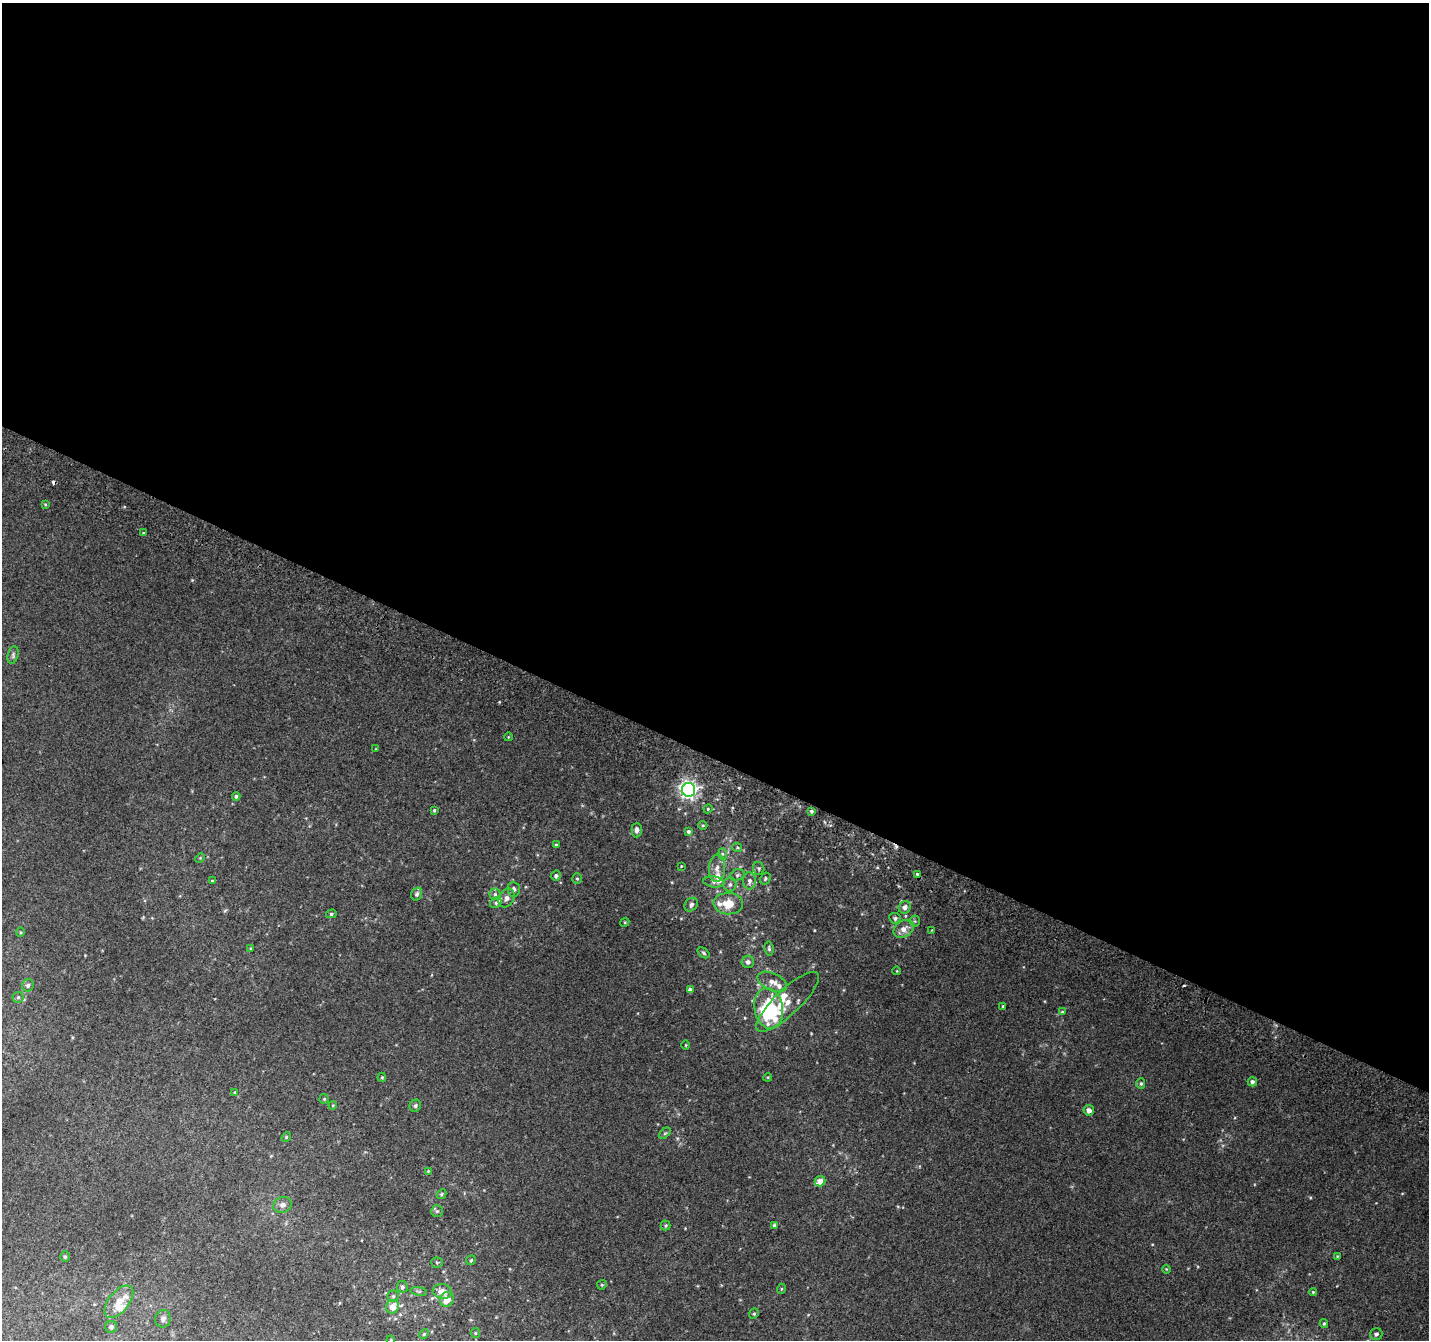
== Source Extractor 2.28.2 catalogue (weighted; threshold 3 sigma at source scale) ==
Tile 3 of 4 x 4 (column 3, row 1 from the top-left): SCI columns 2884-4310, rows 4321-5658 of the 5758 x 5899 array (HDU 1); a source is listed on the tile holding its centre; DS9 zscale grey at full resolution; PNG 1431 x 1342 px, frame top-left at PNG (2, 3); each listed source drawn as its Kron ellipse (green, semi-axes under 4 px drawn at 4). Shown black and unused: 57% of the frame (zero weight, under 2 of 3 exposures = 2% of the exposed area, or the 3 px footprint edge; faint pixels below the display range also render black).
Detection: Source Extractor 2.28.2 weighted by HDU 2 'WHT'; one run over the whole footprint, this tile lists its part. Background 0.0817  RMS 0.014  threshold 0.0628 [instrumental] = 3 sigma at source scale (4.5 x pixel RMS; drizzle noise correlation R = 1.50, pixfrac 1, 0.0396/0.0396 arcsec/px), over >= 5 px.
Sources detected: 115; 1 inside a brighter object's white glare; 3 cosmic-ray / hot-pixel residue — neither listed nor drawn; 12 inside a brighter listed object's ellipse — not listed separately; the other 99 listed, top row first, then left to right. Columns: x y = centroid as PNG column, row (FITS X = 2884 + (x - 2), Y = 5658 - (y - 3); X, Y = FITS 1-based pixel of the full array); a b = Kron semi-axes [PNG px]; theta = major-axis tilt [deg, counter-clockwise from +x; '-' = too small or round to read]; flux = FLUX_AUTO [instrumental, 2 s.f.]
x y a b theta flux
45 504 4 4 - 1.4
143 533 3 3 - 6.1
13 655 9 5 76 2.9
508 737 4 3 - 0.95
375 749 3 2 - 0.85
689 790 7 6 - 570
236 796 4 4 - 2.9
708 809 4 4 - 1.3
434 810 4 3 - 1.7
811 811 4 4 - 2.8
703 825 4 4 - 1.5
637 830 7 5 88 4.2
688 831 4 4 - 2.6
556 845 4 4 - 2.1
737 848 5 4 - 1.7
722 854 6 4 -88 1.9
200 858 5 4 - 1.4
681 866 2 2 - 0.83
717 868 14 8 85 9.3
759 868 6 5 - 2.7
737 875 7 5 17 2.9
918 875 4 3 - 8.4
556 876 5 5 - 3.3
577 878 5 4 - 1.8
765 879 6 5 - 2.2
212 881 4 3 - 1.9
749 881 8 6 -87 5.1
714 882 10 5 -7 3.7
730 885 7 6 - 3.9
514 889 7 6 - 4.6
417 894 7 5 72 3.1
495 894 5 5 - 2.6
507 898 10 7 59 7.5
496 903 6 5 - 3
728 904 15 10 -2 23
691 905 7 6 - 3.6
905 907 6 6 - 5.9
331 914 5 4 - 2.2
895 918 6 5 - 3.2
915 921 5 5 - 2.1
625 922 5 3 - 1.2
904 929 11 8 34 10
932 930 3 3 - 0.93
21 932 5 3 - 1.4
250 948 4 2 - 1
769 949 7 4 -82 2.7
704 953 6 4 -40 2.3
748 962 6 6 - 5.4
897 971 4 3 - 0.98
772 982 16 8 -24 11
28 985 6 5 - 3.3
690 990 4 4 - 5.1
18 997 5 5 - 2.3
788 1002 41 12 43 25
1003 1006 3 3 - 1.3
769 1008 20 14 -79 71
1062 1012 4 3 - 1.3
686 1045 4 3 - 1.1
382 1077 4 4 - 1.6
768 1077 4 3 - 1.2
1252 1082 4 4 - 3.9
1141 1084 5 4 - 2
235 1092 4 4 - 1.3
324 1099 5 4 - 1.5
333 1105 4 3 - 1
415 1106 6 5 - 3
1089 1110 5 5 - 7
665 1133 7 4 44 1.9
286 1137 5 4 - 1.7
428 1171 3 3 - 1.1
820 1181 5 5 - 10
441 1194 5 4 - 2
282 1205 9 7 23 6.5
437 1211 6 6 - 2.5
666 1225 5 5 - 2.2
775 1225 4 3 - 3.6
1337 1256 4 4 - 1.1
65 1257 5 4 - 1.9
471 1260 5 4 - 2.4
437 1263 6 5 - 2.1
1166 1269 4 3 - 1.1
602 1285 5 4 - 1.8
402 1287 6 5 - 3.4
781 1289 5 3 - 1.3
419 1291 8 4 -9 2.5
442 1291 9 7 -13 14
1313 1292 4 4 - 1.4
393 1296 5 5 - 2.5
447 1299 7 7 - 17
119 1302 19 10 51 20
393 1307 7 6 - 17
754 1314 5 4 - 1.9
163 1319 9 7 76 5.1
1324 1323 4 4 - 1.5
111 1327 6 6 - 5
475 1333 5 4 - 1.6
424 1334 5 4 - 1.8
1376 1334 6 6 - 4
391 1340 4 3 - 1.1
Overlapping masked pixels (flux is a lower limit): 1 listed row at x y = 918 875
Isophote crosses this tile's border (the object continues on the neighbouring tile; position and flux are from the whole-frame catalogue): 1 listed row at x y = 391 1340